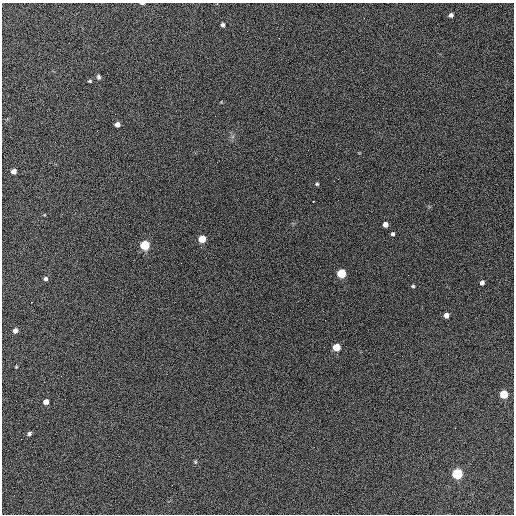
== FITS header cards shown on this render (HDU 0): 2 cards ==
NAXIS1  =                  512 / Axis length
NAXIS2  =                  512 / Axis length

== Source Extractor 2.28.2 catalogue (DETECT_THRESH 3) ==
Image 512 x 512 px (HDU 0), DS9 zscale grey, 1 PNG px = 1 image px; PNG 516 x 516 px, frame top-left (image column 1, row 512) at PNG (2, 3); no overlay
Background 743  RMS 28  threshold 84.6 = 3 sigma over >= 5 px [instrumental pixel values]
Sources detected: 33; all 33 listed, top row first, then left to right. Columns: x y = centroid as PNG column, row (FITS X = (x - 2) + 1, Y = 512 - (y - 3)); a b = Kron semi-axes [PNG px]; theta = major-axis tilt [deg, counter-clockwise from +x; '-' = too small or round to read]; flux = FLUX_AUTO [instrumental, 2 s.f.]
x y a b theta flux
142 3 5 2 - 2500
451 15 5 4 - 5600
364 18 2 2 - 1400
222 25 5 4 - 4000
247 31 3 2 - 1700
99 77 6 4 -72 4000
90 81 5 4 - 2100
193 100 2 2 - 850
117 124 5 4 - 10000
195 153 3 3 - 1500
14 171 5 4 - 9900
317 184 5 4 - 2800
313 201 3 2 - 15000
385 224 5 5 - 11000
393 234 4 4 - 3500
202 239 5 5 - 43000
145 245 5 5 - 130000
341 273 5 5 - 95000
408 275 2 2 - 920
45 279 5 5 - 5100
482 283 5 4 - 5400
413 286 4 4 - 2400
31 302 2 2 - 1000
446 315 5 5 - 10000
15 331 5 5 - 8200
336 347 5 5 - 42000
16 365 5 2 - 2300
504 394 5 5 - 64000
65 399 2 2 - 1000
46 402 5 4 - 13000
29 433 5 4 - 4100
195 462 6 4 -69 2500
457 474 6 5 - 210000
At the frame edge (FLAGS 8, measured only in part): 1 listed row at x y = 142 3